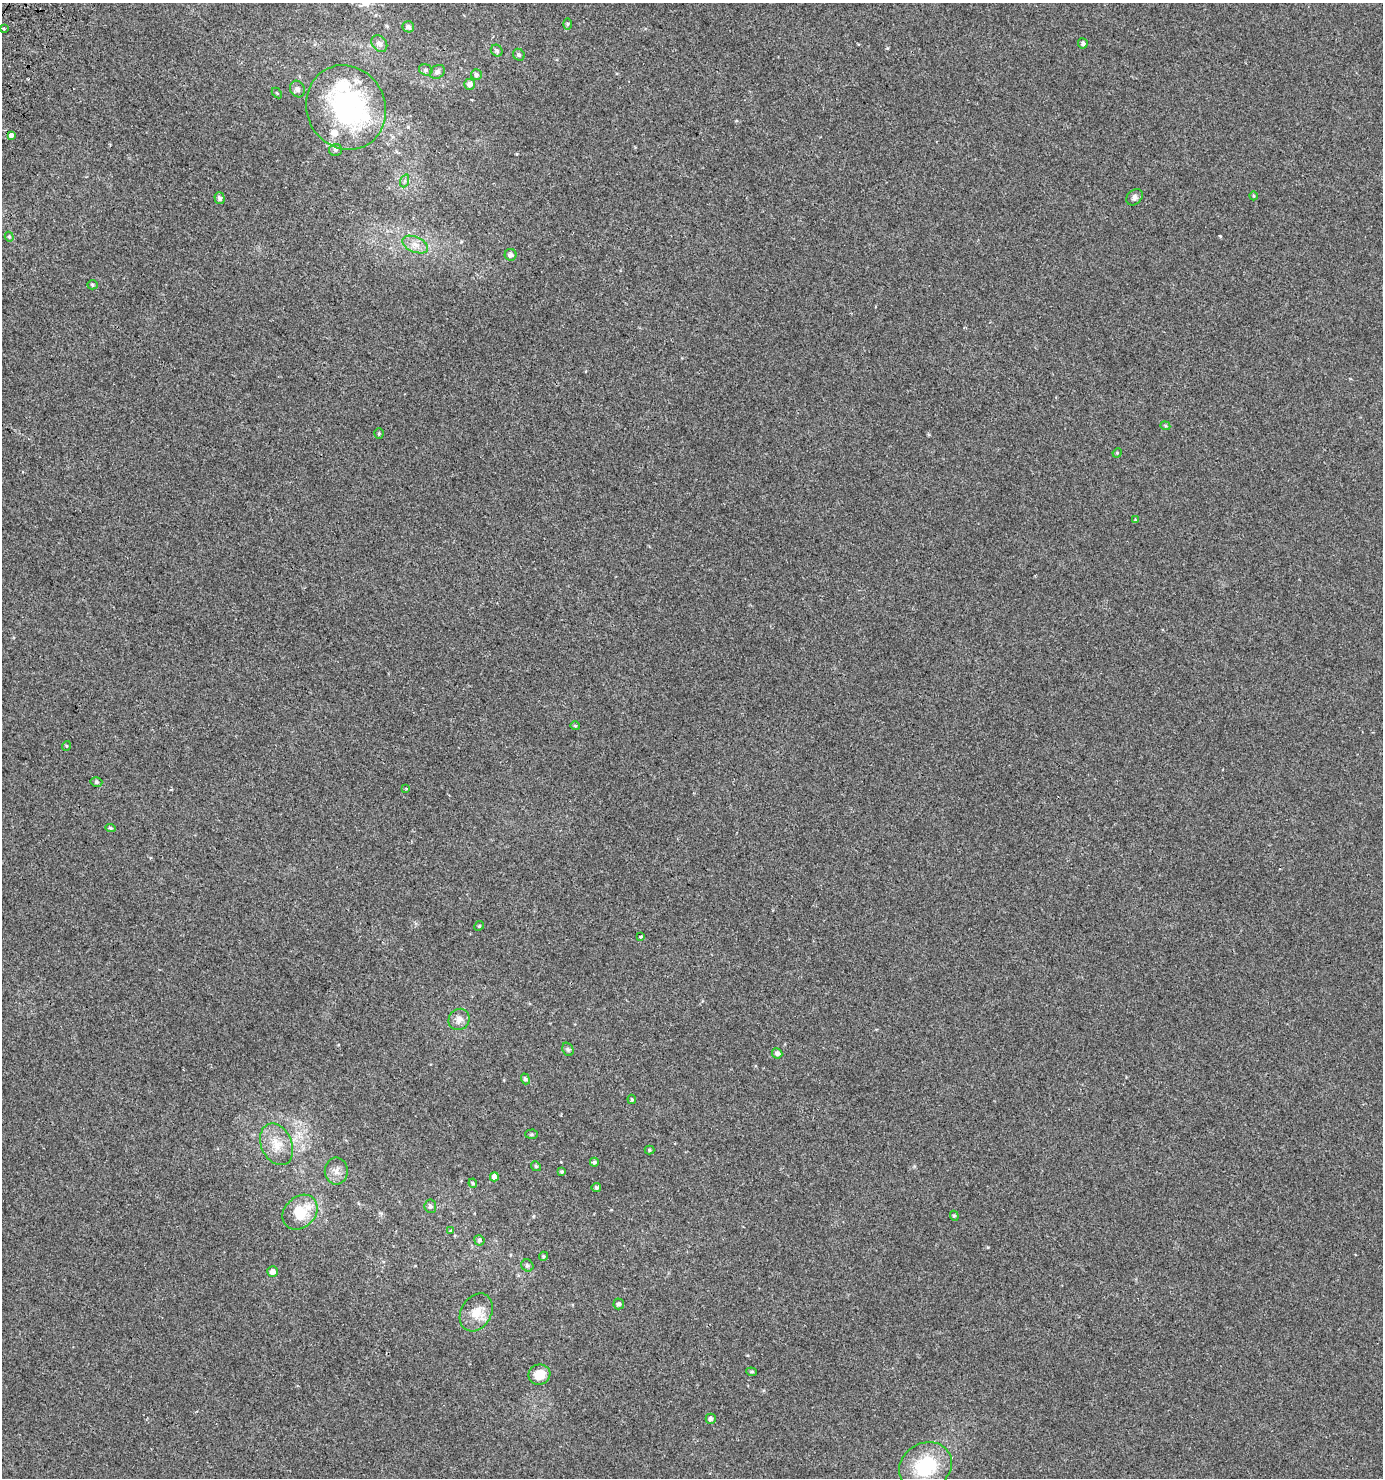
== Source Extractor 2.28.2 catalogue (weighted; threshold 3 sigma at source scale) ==
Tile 11 of 4 x 4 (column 3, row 3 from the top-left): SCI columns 3002-4382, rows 1525-3000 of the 6073 x 6015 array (HDU 1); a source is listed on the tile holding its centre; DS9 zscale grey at full resolution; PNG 1385 x 1480 px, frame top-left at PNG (2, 3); each listed source drawn as its Kron ellipse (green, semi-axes under 4 px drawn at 4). Shown black and unused: <1% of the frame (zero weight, under 2 of 3 exposures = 3% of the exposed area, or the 3 px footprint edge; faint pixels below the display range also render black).
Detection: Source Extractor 2.28.2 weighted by HDU 2 'WHT'; one run over the whole footprint, this tile lists its part. Background 0.00326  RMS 0.0043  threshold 0.0195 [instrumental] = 3 sigma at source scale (4.5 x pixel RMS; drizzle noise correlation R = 1.50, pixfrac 1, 0.0396/0.0396 arcsec/px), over >= 5 px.
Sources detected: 67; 1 inside a brighter object's white glare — neither listed nor drawn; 2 inside a brighter listed object's ellipse — not listed separately; the other 64 listed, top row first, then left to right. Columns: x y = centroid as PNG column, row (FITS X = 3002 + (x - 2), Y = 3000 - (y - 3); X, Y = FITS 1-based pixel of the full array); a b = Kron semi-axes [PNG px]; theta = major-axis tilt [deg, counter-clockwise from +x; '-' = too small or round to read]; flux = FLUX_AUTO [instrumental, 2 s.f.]
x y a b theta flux
567 24 6 4 90 0.54
408 27 6 5 - 1.4
4 29 3 2 - 0.44
1083 43 5 5 - 1
379 44 9 7 -50 2
497 51 6 5 - 0.86
519 55 6 5 - 0.86
426 70 7 5 -17 0.83
437 72 8 6 35 1.4
476 74 5 5 - 0.96
470 84 5 5 - 1.8
297 89 8 7 - 1.2
277 93 6 4 -45 0.45
346 107 43 39 -65 61
11 135 3 3 - 18
335 150 6 6 - 0.88
404 181 7 4 70 0.7
1254 196 4 3 - 0.44
1134 197 9 7 45 1.3
220 198 6 5 - 1.1
9 237 5 4 - 0.53
415 244 14 7 -23 3
511 255 6 6 - 1.7
92 285 5 4 - 0.59
1165 426 5 4 - 0.46
379 434 5 4 - 0.49
1117 453 5 4 - 0.41
1135 520 3 3 - 0.28
575 726 5 4 - 0.4
66 746 5 3 - 0.35
96 782 6 4 -15 0.69
406 788 3 3 - 0.72
110 828 5 4 - 0.67
479 926 5 4 - 0.48
640 937 3 3 - 0.85
459 1019 11 10 - 2.7
568 1049 7 5 -68 0.68
777 1053 5 5 - 1.5
525 1079 5 4 - 0.77
632 1099 4 3 - 0.46
531 1134 6 4 1 0.6
277 1144 22 15 -66 7.2
649 1150 5 4 - 0.49
594 1162 4 4 - 0.72
536 1166 5 4 - 0.57
336 1171 13 11 -90 2.8
562 1172 3 3 - 0.58
494 1177 4 4 - 1.7
473 1183 5 4 - 0.5
596 1187 5 4 - 0.71
430 1206 7 6 - 1
300 1212 19 15 45 12
954 1216 5 4 - 0.57
450 1230 3 3 - 2.4
479 1240 5 5 - 0.8
543 1256 5 4 - 0.48
527 1265 6 5 - 0.89
272 1272 5 5 - 2.5
619 1304 5 5 - 1
476 1312 20 15 60 5.7
752 1372 5 3 - 0.45
539 1375 11 10 - 5.7
711 1419 5 5 - 1.2
926 1466 27 23 29 23
Unlisted compact peaks at least as high as the median listed source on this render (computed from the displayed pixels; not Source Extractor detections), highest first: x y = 1220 236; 988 1247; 887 48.